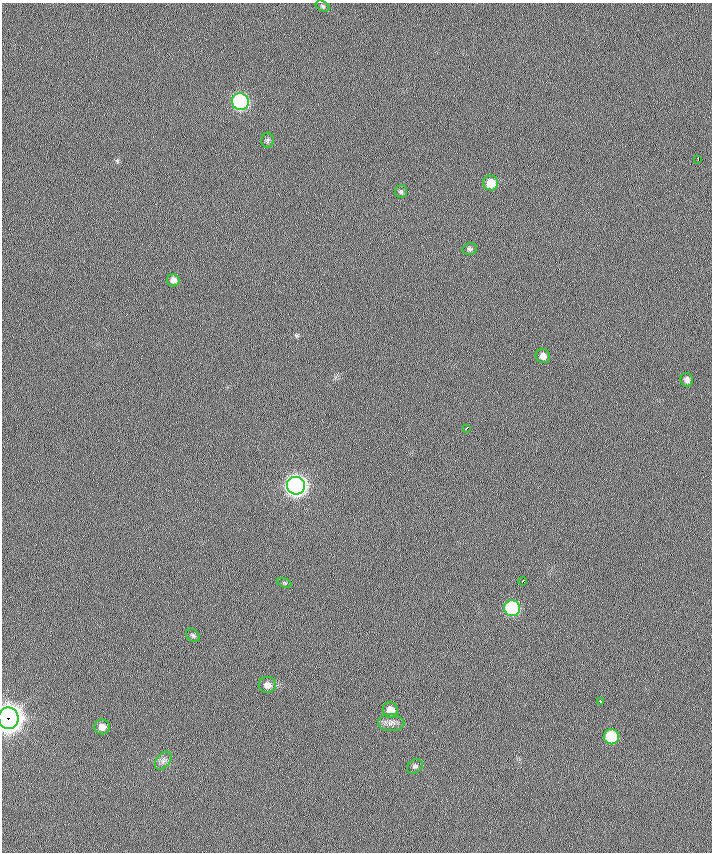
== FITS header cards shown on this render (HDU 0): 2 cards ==
NAXIS1  =                  710 /
NAXIS2  =                  850 /

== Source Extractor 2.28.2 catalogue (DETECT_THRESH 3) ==
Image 710 x 850 px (HDU 0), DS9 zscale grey, 1 PNG px = 1 image px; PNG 714 x 854 px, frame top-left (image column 1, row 850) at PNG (2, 3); each listed source drawn as its Kron ellipse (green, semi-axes under 4 px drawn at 4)
Background -0.0686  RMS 5.8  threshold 17.5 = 3 sigma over >= 5 px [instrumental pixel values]
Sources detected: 25; all 25 listed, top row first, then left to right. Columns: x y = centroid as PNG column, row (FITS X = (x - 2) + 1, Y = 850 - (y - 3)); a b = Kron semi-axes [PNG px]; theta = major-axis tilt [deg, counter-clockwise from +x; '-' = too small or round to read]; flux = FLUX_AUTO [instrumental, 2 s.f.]
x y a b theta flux
323 6 7 5 -28 620
240 102 8 8 - 97000
268 140 8 6 90 980
698 159 4 2 - 1300
491 183 8 7 - 6700
401 191 6 6 - 780
470 249 7 6 - 830
173 280 6 6 - 2100
543 356 7 7 - 2300
687 380 7 6 - 1600
466 428 4 2 - 1400
296 486 9 9 - 310000
522 581 4 2 - 1100
284 583 7 4 -19 530
512 608 8 8 - 48000
193 635 8 5 -46 810
267 685 8 8 - 2800
601 702 3 3 - 1600
390 710 8 7 - 4300
8 718 10 10 - 700000
391 723 13 8 -2 2300
102 727 8 7 - 3100
611 737 7 7 - 21000
163 761 10 7 50 1800
415 766 8 6 37 960
At the frame edge (FLAGS 8, measured only in part): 1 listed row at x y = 8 718